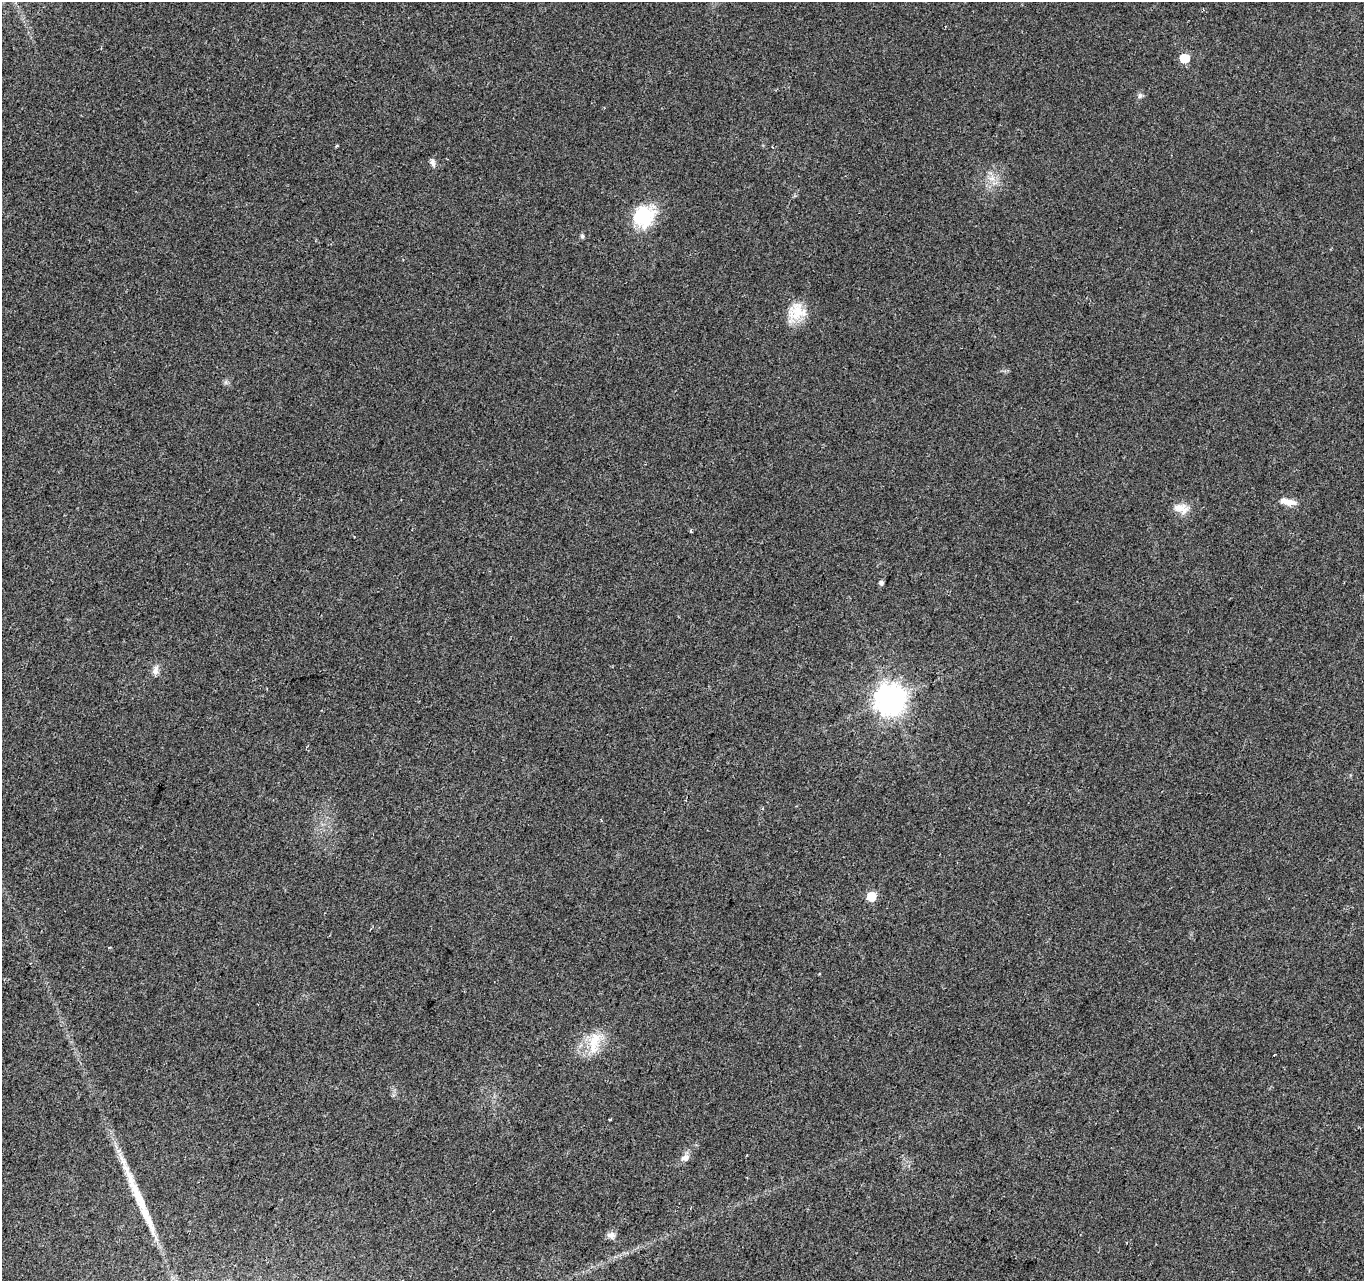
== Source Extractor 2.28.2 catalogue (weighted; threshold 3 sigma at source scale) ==
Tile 7 of 4 x 4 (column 3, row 2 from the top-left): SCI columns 2734-4095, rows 2834-4112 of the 5458 x 5603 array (HDU 1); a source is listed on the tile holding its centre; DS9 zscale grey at full resolution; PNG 1366 x 1283 px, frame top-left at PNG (2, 2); no overlay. Shown black and unused: <1% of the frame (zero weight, under 2 of 3 exposures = <1% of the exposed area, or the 3 px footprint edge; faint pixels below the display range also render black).
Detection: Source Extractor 2.28.2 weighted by HDU 2 'WHT'; one run over the whole footprint, this tile lists its part. Background 0.032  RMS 0.0057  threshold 0.0256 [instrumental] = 3 sigma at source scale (4.5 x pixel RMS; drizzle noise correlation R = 1.50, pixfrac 1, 0.0396/0.0396 arcsec/px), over >= 5 px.
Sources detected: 20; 1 long thin detection or spike segment (spike, bleed or trail) — not listed; the other 19 listed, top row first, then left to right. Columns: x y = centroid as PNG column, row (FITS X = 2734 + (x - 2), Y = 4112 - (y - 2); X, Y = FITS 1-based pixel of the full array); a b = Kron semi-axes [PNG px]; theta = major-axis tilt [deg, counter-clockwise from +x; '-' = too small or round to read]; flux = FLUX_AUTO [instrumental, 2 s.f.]
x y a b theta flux
1184 58 6 6 - 19
1140 96 8 6 68 1.4
433 163 11 6 -74 2
992 178 10 7 -1 3.5
643 216 28 24 55 28
582 236 7 5 -90 1.1
796 312 27 21 52 14
1288 502 21 8 -14 5.6
1181 508 21 11 -20 6.8
691 531 5 3 - 0.74
881 583 4 4 - 1.7
155 670 13 8 77 3.2
890 699 10 9 - 790
871 896 6 6 - 24
594 1042 34 14 80 14
1274 1055 3 2 - 0.96
610 1119 3 2 - 0.52
685 1158 11 8 32 3.4
611 1235 10 8 11 2.8